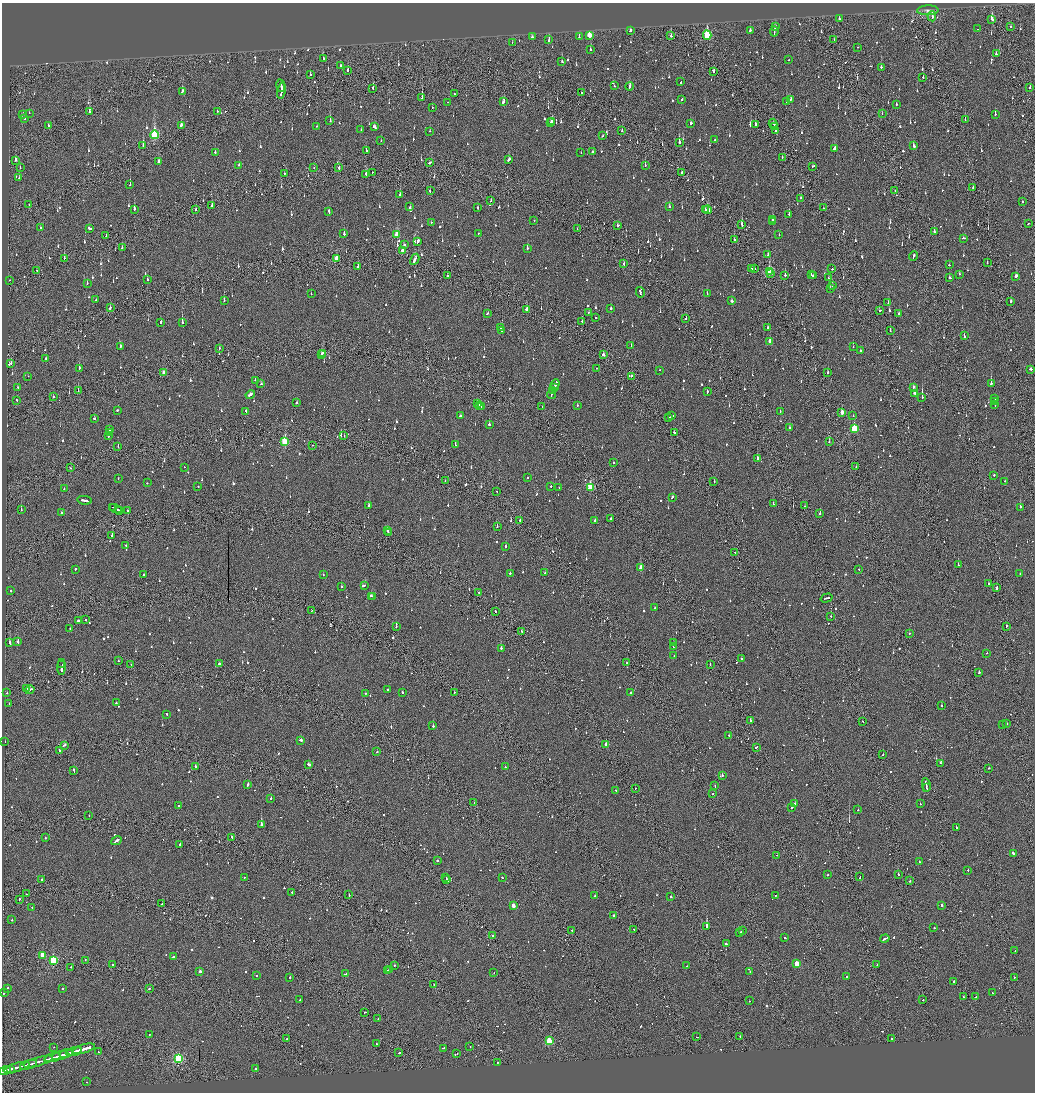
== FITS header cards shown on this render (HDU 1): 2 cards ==
NAXIS1  =                 2065
NAXIS2  =                 2180

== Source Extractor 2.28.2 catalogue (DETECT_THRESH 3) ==
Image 2065 x 2180 px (HDU 1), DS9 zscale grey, zoomed out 1/2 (1 PNG px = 2 x 2 image px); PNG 1037 x 1094 px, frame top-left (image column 1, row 2179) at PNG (2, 3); each listed source drawn as its Kron ellipse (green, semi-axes under 4 px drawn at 4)
Background -0.136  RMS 0.092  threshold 0.275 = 3 sigma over >= 5 px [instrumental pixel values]
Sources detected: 1460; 113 cannot appear on this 1/2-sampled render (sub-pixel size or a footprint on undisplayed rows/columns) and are neither listed nor drawn; of the other 1347, the 500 brightest by FLUX_AUTO listed and drawn (847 fainter detections omitted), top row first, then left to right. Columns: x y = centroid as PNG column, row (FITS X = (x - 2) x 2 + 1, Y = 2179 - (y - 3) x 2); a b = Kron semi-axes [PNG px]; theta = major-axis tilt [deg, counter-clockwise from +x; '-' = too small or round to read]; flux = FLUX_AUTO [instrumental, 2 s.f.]
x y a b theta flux
928 10 11 5 1 71
932 16 5 2 - 250
839 19 2 2 - 89
992 19 4 2 - 230
775 27 4 2 - 280
1011 27 2 1 - 180
977 29 2 1 - 83
630 30 3 2 - 60
750 30 3 2 - 78
774 32 5 2 - 230
589 35 3 3 - 350
707 35 4 3 - 1100
671 36 2 1 - 1400
532 37 3 2 - 100
579 37 3 2 - 69
834 39 2 1 - 79
549 40 3 2 - 64
512 42 2 1 - 180
858 47 2 2 - 110
590 49 2 2 - 170
996 54 3 2 - 91
323 58 2 2 - 65
789 60 2 1 - 83
562 61 2 2 - 55
340 65 2 2 - 67
881 67 2 2 - 190
348 70 3 2 - 110
713 71 3 2 - 110
310 74 2 2 - 73
923 78 2 1 - 240
681 82 3 2 - 150
281 86 6 2 -77 330
614 86 2 2 - 59
629 86 4 2 - 140
1030 87 3 2 - 92
373 88 3 2 - 110
281 90 8 1 80 360
182 91 4 2 - 79
581 93 2 2 - 82
455 94 2 1 - 74
422 98 3 2 - 190
682 99 3 2 - 96
790 99 3 2 - 57
503 101 4 2 - 130
447 102 2 1 - 62
786 102 3 2 - 120
896 104 2 2 - 57
432 107 2 2 - 59
217 111 2 2 - 110
89 112 3 2 - 290
29 113 2 2 - 190
882 113 2 1 - 60
995 114 3 2 - 83
22 115 3 2 - 140
25 118 2 2 - 97
965 119 2 1 - 89
330 121 2 2 - 140
552 121 3 2 - 350
550 123 2 1 - 100
691 123 3 2 - 62
773 124 5 2 - 140
48 125 4 2 - 100
181 125 3 2 - 140
755 125 3 2 - 110
317 126 2 2 - 58
374 127 3 2 - 120
774 127 3 2 - 140
361 130 2 2 - 73
622 130 2 2 - 91
776 130 3 2 - 180
430 131 2 2 - 86
154 135 4 3 - 1700
602 136 2 2 - 61
714 140 2 2 - 66
381 141 2 2 - 64
679 142 3 2 - 180
143 145 2 2 - 93
914 146 4 3 - 170
835 148 3 2 - 140
366 151 2 2 - 100
593 151 3 2 - 90
215 153 3 2 - 160
581 153 2 2 - 58
782 157 2 1 - 64
15 160 3 2 - 550
509 160 3 2 - 150
158 161 3 2 - 58
430 163 4 2 - 120
239 165 2 2 - 88
645 165 3 2 - 65
20 167 3 1 - 110
812 167 2 2 - 63
314 168 2 1 - 76
339 168 3 2 - 150
372 172 2 1 - 110
682 172 2 2 - 68
284 174 2 2 - 83
366 174 3 2 - 72
19 177 2 2 - 73
130 185 2 2 - 150
973 187 2 2 - 82
430 191 2 2 - 170
895 191 2 1 - 99
400 195 2 2 - 140
800 198 2 2 - 170
491 201 2 1 - 58
1022 202 2 1 - 130
29 204 2 2 - 100
212 206 2 2 - 190
669 206 2 2 - 110
410 207 2 2 - 180
477 208 2 2 - 68
823 208 2 1 - 66
134 209 2 2 - 260
195 210 3 1 - 530
705 210 2 2 - 120
707 210 4 2 - 200
329 211 3 2 - 370
789 215 2 2 - 170
773 219 3 2 - 160
534 220 2 2 - 56
773 221 2 2 - 98
431 222 2 2 - 73
1028 223 2 2 - 63
618 225 2 2 - 100
742 225 3 2 - 400
40 228 2 2 - 220
90 228 4 2 - 170
577 229 2 1 - 60
934 232 2 2 - 140
478 233 2 2 - 100
344 234 3 2 - 160
397 235 3 3 - 380
779 235 2 2 - 62
106 236 3 2 - 95
964 238 3 2 - 85
734 240 3 2 - 270
418 241 3 2 - 250
404 245 3 2 - 62
122 248 2 2 - 94
527 248 3 2 - 82
403 251 3 2 - 290
768 255 2 2 - 60
913 256 5 2 - 140
64 258 2 1 - 99
337 259 4 2 - 320
415 259 6 2 62 240
987 262 3 2 - 56
624 264 3 2 - 67
949 265 2 1 - 67
358 267 2 2 - 270
752 269 2 2 - 56
755 269 2 1 - 72
832 269 2 1 - 170
37 270 2 2 - 67
769 272 4 3 - 770
770 274 2 2 - 130
959 274 2 2 - 81
785 275 3 2 - 360
811 275 2 2 - 130
814 275 2 2 - 67
447 276 2 2 - 79
1016 276 3 2 - 180
828 278 2 2 - 92
949 278 2 2 - 68
10 280 2 1 - 180
148 280 2 2 - 86
87 283 2 2 - 92
832 286 2 2 - 170
830 289 2 2 - 82
640 292 5 2 - 140
707 293 2 2 - 210
311 294 2 2 - 68
96 300 2 2 - 62
224 301 2 2 - 140
732 301 2 2 - 5600
1011 301 3 2 - 260
888 303 2 2 - 110
110 308 3 2 - 130
611 308 2 2 - 130
526 309 3 2 - 170
880 310 4 2 - 66
588 312 2 2 - 78
487 313 3 2 - 74
899 313 2 2 - 62
595 317 2 2 - 130
686 318 2 2 - 390
161 322 3 2 - 160
182 322 3 2 - 600
582 322 2 2 - 62
768 327 2 2 - 100
501 328 3 2 - 63
502 331 2 1 - 200
890 331 2 1 - 65
964 336 3 2 - 81
770 341 3 2 - 150
120 346 2 2 - 90
631 346 3 2 - 92
853 347 2 2 - 56
219 348 2 2 - 68
860 351 2 2 - 89
323 353 3 2 - 130
321 354 2 2 - 81
603 354 3 2 - 83
46 359 2 2 - 65
11 364 3 2 - 110
79 368 2 2 - 250
596 368 2 1 - 140
1030 369 3 2 - 150
660 370 2 2 - 61
828 372 2 2 - 110
163 373 3 2 - 190
28 376 2 2 - 100
631 376 3 2 - 67
255 380 2 2 - 81
991 383 3 2 - 250
261 384 2 2 - 69
555 384 5 2 - 360
18 387 3 2 - 85
554 387 3 2 - 210
913 387 3 2 - 93
553 390 3 1 - 180
78 391 2 1 - 69
707 392 3 2 - 76
914 393 2 2 - 290
551 394 4 2 - 190
250 395 5 2 - 290
53 397 2 1 - 93
922 397 3 2 - 3400
995 398 3 2 - 210
17 400 2 2 - 57
995 401 2 2 - 110
297 403 2 2 - 190
478 404 3 2 - 160
480 405 2 2 - 110
577 405 2 2 - 58
995 405 3 2 - 150
542 406 2 2 - 72
481 407 2 2 - 100
118 410 2 1 - 220
246 411 2 2 - 63
780 411 2 2 - 60
842 412 3 2 - 140
460 416 3 2 - 140
672 416 3 2 - 160
853 416 2 2 - 56
669 418 3 2 - 270
94 419 2 2 - 61
489 424 2 2 - 120
789 428 2 2 - 87
109 429 2 2 - 92
854 429 3 3 - 900
109 432 3 2 - 300
674 432 3 2 - 60
109 435 3 2 - 210
344 436 2 1 - 61
285 442 4 3 - 1200
829 442 2 2 - 66
313 445 2 1 - 60
455 445 2 1 - 200
118 446 2 2 - 66
757 459 3 2 - 240
613 462 2 2 - 85
184 467 2 2 - 72
856 467 2 2 - 100
70 468 2 2 - 67
994 475 2 2 - 75
527 477 2 2 - 76
118 478 2 2 - 56
445 481 2 1 - 87
714 481 2 2 - 100
1005 481 2 2 - 200
147 483 2 2 - 57
198 486 2 2 - 85
551 486 2 2 - 57
559 487 2 1 - 110
590 487 3 3 - 840
64 489 2 2 - 74
496 491 2 2 - 71
672 497 3 2 - 130
84 500 7 2 -10 320
773 504 2 2 - 110
369 506 2 2 - 200
805 506 2 1 - 96
112 507 2 1 - 110
1020 507 2 2 - 650
116 509 6 2 -27 410
21 510 2 2 - 140
127 510 2 2 - 76
120 511 2 1 - 130
61 513 2 2 - 120
820 513 2 2 - 120
611 518 2 2 - 64
520 520 2 1 - 210
595 520 3 2 - 89
497 526 2 2 - 74
387 530 2 2 - 180
388 532 2 1 - 81
112 535 2 2 - 360
126 545 2 2 - 73
505 547 2 2 - 150
735 552 2 1 - 100
958 565 2 1 - 210
640 568 4 2 - 800
75 569 2 2 - 230
859 569 2 2 - 62
510 573 2 2 - 94
545 573 2 2 - 89
1020 573 2 2 - 110
144 575 2 2 - 96
323 575 2 2 - 69
988 584 2 2 - 100
364 586 4 2 - 150
341 587 2 2 - 120
997 588 3 1 - 140
10 591 2 2 - 72
479 593 2 1 - 55
371 596 4 2 - 180
373 596 3 2 - 110
827 598 6 2 16 200
655 607 2 2 - 79
312 610 2 1 - 60
495 612 2 2 - 59
831 616 2 2 - 170
85 620 2 2 - 55
78 621 2 2 - 130
1006 626 3 2 - 94
396 627 2 2 - 69
70 628 2 2 - 100
521 631 2 2 - 66
909 633 2 2 - 89
18 642 3 2 - 330
673 642 2 2 - 79
9 643 2 2 - 470
673 647 2 2 - 150
501 648 2 2 - 160
987 653 2 2 - 110
674 656 2 1 - 67
741 659 2 2 - 64
118 661 2 2 - 170
627 663 2 2 - 79
62 664 2 1 - 140
131 664 2 2 - 120
219 664 3 2 - 86
710 664 2 2 - 65
62 667 8 2 88 330
979 673 2 2 - 130
27 688 3 1 - 85
30 690 5 2 - 180
388 690 2 2 - 110
402 692 2 2 - 87
7 693 2 2 - 72
366 693 2 1 - 64
454 693 2 1 - 61
631 693 2 2 - 57
116 703 2 1 - 110
9 704 2 2 - 75
941 706 2 2 - 190
167 714 2 2 - 76
750 720 2 2 - 140
862 721 2 2 - 68
1002 724 2 2 - 75
1007 724 2 2 - 95
433 726 2 2 - 260
729 735 2 2 - 95
301 740 3 2 - 170
5 742 2 1 - 94
64 745 3 2 - 100
606 745 3 2 - 120
756 747 3 1 - 140
59 751 2 2 - 94
377 752 2 2 - 74
883 754 2 2 - 61
941 763 2 2 - 230
309 765 3 2 - 230
196 766 2 2 - 130
505 767 2 1 - 84
988 768 2 2 - 57
74 770 3 2 - 170
722 775 2 2 - 290
247 785 3 2 - 240
926 785 7 1 -79 280
715 786 2 1 - 62
635 788 2 1 - 70
927 788 2 1 - 100
616 791 2 2 - 70
712 794 2 1 - 83
271 798 2 2 - 200
474 802 2 1 - 58
795 804 2 2 - 240
920 804 2 2 - 83
178 805 2 2 - 78
792 807 2 2 - 140
858 810 2 2 - 120
89 816 2 1 - 91
261 825 2 2 - 2300
956 827 2 2 - 76
232 837 3 1 - 110
45 838 2 2 - 77
116 841 5 2 - 170
180 844 2 2 - 190
1013 853 2 2 - 540
776 855 2 1 - 56
437 861 2 2 - 92
919 862 2 2 - 290
968 870 2 2 - 62
898 874 2 1 - 630
828 875 2 2 - 140
860 876 2 1 - 63
244 877 2 2 - 82
446 878 2 1 - 120
502 878 2 2 - 64
42 879 3 2 - 1000
447 880 4 2 - 190
910 881 2 2 - 110
292 893 2 2 - 95
26 894 2 2 - 90
349 895 2 2 - 190
595 895 2 2 - 63
775 896 2 1 - 68
671 897 2 2 - 240
19 899 2 1 - 56
162 904 2 1 - 290
942 905 2 2 - 630
513 906 3 2 - 180
32 907 2 2 - 57
613 915 2 2 - 390
12 920 2 2 - 72
707 927 3 2 - 6500
934 928 2 1 - 60
572 930 2 2 - 120
634 930 3 1 - 88
742 931 2 2 - 93
740 932 3 2 - 120
493 935 2 2 - 57
785 938 2 2 - 110
885 939 5 2 - 240
726 944 4 2 - 180
1015 951 2 2 - 150
42 955 3 2 - 290
173 957 2 2 - 100
53 960 3 3 - 1200
85 960 3 1 - 64
797 964 3 3 - 450
113 965 2 1 - 1100
394 965 2 1 - 280
877 965 2 2 - 96
687 966 2 2 - 78
71 967 2 2 - 270
389 969 2 2 - 110
199 971 3 2 - 410
388 971 3 2 - 140
750 971 2 2 - 140
494 972 2 1 - 63
346 974 3 2 - 430
256 976 2 2 - 120
847 976 2 1 - 230
290 977 2 2 - 120
1014 977 2 1 - 80
954 981 2 2 - 320
434 985 2 1 - 78
7 988 2 2 - 190
63 989 2 2 - 69
149 989 2 2 - 120
4 993 3 2 - 280
992 993 2 2 - 170
964 997 2 2 - 130
975 997 3 1 - 120
299 1000 2 2 - 55
923 1000 2 1 - 140
750 1001 2 2 - 89
365 1012 2 2 - 140
378 1019 2 1 - 66
149 1035 2 2 - 56
740 1036 2 1 - 190
697 1037 2 1 - 91
892 1038 2 2 - 62
286 1039 2 1 - 110
549 1041 3 3 - 820
376 1044 2 2 - 70
54 1047 2 1 - 81
470 1047 2 2 - 73
443 1048 4 2 - 130
84 1049 12 2 16 700
98 1051 3 1 - 150
74 1052 8 2 16 420
399 1052 3 2 - 83
66 1054 7 2 16 510
457 1054 2 2 - 60
60 1055 8 2 17 500
52 1058 8 1 16 450
178 1058 3 3 - 2000
38 1062 15 2 16 700
497 1062 2 1 - 80
29 1065 9 2 19 700
16 1067 13 2 15 680
10 1069 4 2 - 210
256 1069 2 2 - 220
5 1071 6 2 17 270
87 1082 2 2 - 93
At the frame edge (FLAGS 8, measured only in part): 1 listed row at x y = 4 993
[847 fainter detections neither listed nor drawn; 113 sub-pixel or undisplayed-footprint detections neither listed nor drawn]